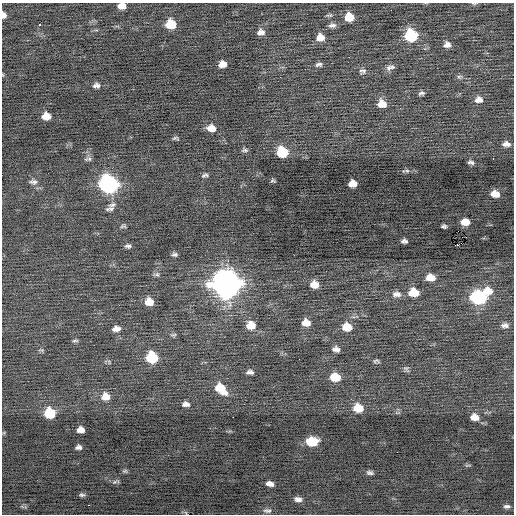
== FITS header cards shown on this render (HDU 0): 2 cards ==
NAXIS1  =                  512 / Axis length
NAXIS2  =                  512 / Axis length

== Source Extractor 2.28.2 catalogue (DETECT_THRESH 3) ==
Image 512 x 512 px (HDU 0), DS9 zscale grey, 1 PNG px = 1 image px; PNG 516 x 516 px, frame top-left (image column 1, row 512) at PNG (2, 3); no overlay
Background -0.0705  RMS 0.77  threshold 2.3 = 3 sigma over >= 5 px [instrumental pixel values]
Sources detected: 86; all 86 listed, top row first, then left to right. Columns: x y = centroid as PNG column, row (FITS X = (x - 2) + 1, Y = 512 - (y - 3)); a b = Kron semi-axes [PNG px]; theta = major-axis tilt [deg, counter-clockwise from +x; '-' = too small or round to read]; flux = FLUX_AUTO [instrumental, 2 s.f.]
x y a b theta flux
474 3 7 3 -9 66
122 6 7 5 0 500
4 15 6 4 -76 220
329 15 9 4 0 89
349 17 8 7 - 980
40 24 3 3 - 330
171 24 8 7 - 1300
332 25 9 5 4 200
261 32 8 6 7 260
411 35 9 8 - 3900
320 37 9 8 - 470
447 45 8 6 -1 260
222 64 7 6 - 420
319 64 9 5 9 150
390 67 11 6 19 210
363 71 10 7 0 160
459 77 8 5 15 110
96 85 9 6 0 180
421 93 8 5 22 120
479 100 9 8 - 300
382 104 9 8 - 600
46 116 8 6 -4 610
211 128 9 7 -13 490
175 138 8 4 0 89
506 144 9 6 -2 270
244 150 8 4 5 100
282 152 8 8 - 2200
493 158 3 2 - 61
88 159 10 6 9 130
471 162 7 4 -17 140
407 171 8 5 6 120
205 175 8 4 10 120
273 180 5 4 - 76
33 182 11 6 -3 180
108 184 10 9 - 15000
353 184 7 6 - 540
495 194 8 6 -10 560
111 209 10 8 23 230
465 222 8 6 -2 530
123 226 8 4 7 90
444 226 5 4 - 100
458 231 2 2 - 540
404 241 6 4 -6 140
458 245 3 3 - 540
128 246 7 5 -2 140
175 254 6 4 0 130
157 274 9 5 -12 120
430 278 8 6 -5 670
226 284 12 11 - 65000
314 284 8 7 - 620
487 291 11 8 -7 630
414 293 9 7 -4 1100
397 294 11 7 -3 270
478 297 10 8 -7 7400
149 302 8 7 - 670
306 323 8 7 - 510
251 325 9 8 - 810
505 325 9 6 -5 200
347 327 9 7 -11 900
116 329 9 6 7 300
173 335 9 5 3 99
75 341 9 4 4 91
336 349 8 5 -10 230
41 350 9 3 -5 59
152 357 9 8 - 2500
376 361 8 5 -4 92
406 369 9 6 -52 110
250 372 8 5 0 180
335 377 9 7 -11 1100
221 388 13 8 -45 1200
105 397 9 9 - 580
186 404 8 5 -2 200
358 408 10 8 -12 900
50 413 8 8 - 2000
475 417 9 7 -12 440
81 430 7 5 0 330
312 441 10 7 -2 1700
78 447 6 5 - 160
125 471 7 5 1 83
370 473 8 5 -8 140
115 482 11 4 10 100
270 484 7 5 -11 250
82 495 8 5 2 110
298 499 8 5 -10 210
507 506 8 4 3 140
267 511 11 6 -3 150
At the frame edge (FLAGS 8, measured only in part): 3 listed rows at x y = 474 3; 122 6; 4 15